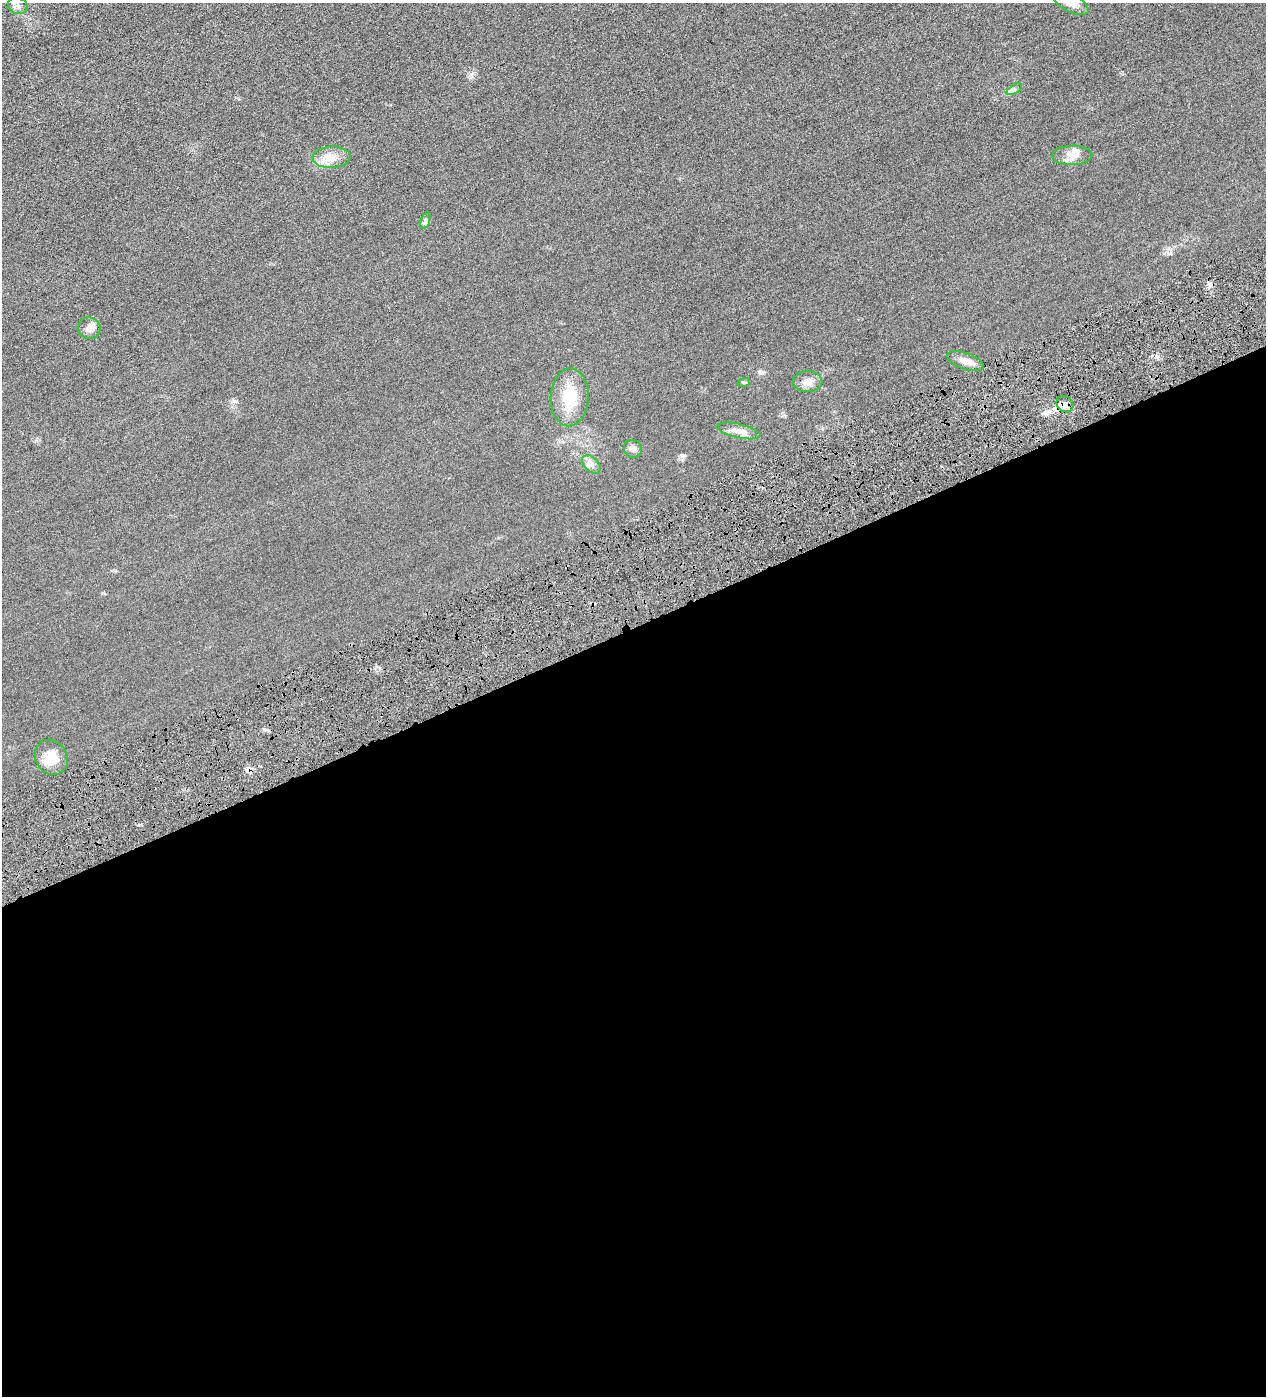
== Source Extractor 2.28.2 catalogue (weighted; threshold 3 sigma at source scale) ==
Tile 15 of 4 x 4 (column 3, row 4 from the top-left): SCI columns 2692-3955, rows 2-1395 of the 5513 x 5577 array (HDU 1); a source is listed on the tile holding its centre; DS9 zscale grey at full resolution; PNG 1268 x 1398 px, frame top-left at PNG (2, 3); each listed source drawn as its Kron ellipse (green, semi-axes under 4 px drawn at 4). Shown black and unused: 55% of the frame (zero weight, under 4 of 8 exposures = <1% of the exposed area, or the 3 px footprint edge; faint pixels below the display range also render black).
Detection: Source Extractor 2.28.2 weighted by HDU 2 'WHT'; one run over the whole footprint, this tile lists its part. Background 0.0133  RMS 0.0042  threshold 0.0173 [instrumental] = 3 sigma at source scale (4.09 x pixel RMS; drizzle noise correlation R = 1.36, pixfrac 0.8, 0.05/0.05 arcsec/px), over >= 5 px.
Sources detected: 18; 2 cosmic-ray / hot-pixel residue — neither listed nor drawn; the other 16 listed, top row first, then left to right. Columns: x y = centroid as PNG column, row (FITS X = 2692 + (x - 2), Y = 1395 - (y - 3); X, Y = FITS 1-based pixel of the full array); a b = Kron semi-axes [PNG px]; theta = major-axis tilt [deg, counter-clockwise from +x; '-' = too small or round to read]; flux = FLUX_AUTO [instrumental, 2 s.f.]
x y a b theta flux
1071 3 19 9 -28 3.4
18 6 10 8 -20 1.6
1014 89 8 3 31 0.72
1072 155 20 9 1 3.3
332 157 19 11 2 4
425 221 8 3 71 0.69
89 328 11 10 - 2.5
966 361 19 8 -19 3.5
808 381 14 10 -1 2.7
744 382 6 4 18 0.44
570 397 29 19 87 11
1065 404 9 7 -40 2.1
739 431 22 7 -13 3.1
633 449 9 8 - 1.4
591 464 11 7 -44 1.6
51 757 18 15 -59 6.4
Isophote crosses this tile's border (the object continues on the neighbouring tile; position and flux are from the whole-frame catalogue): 1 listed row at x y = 1071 3
Unlisted compact peaks at least as high as the median listed source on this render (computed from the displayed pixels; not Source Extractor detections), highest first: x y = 234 401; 1156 356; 759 372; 264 729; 683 456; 1047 412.